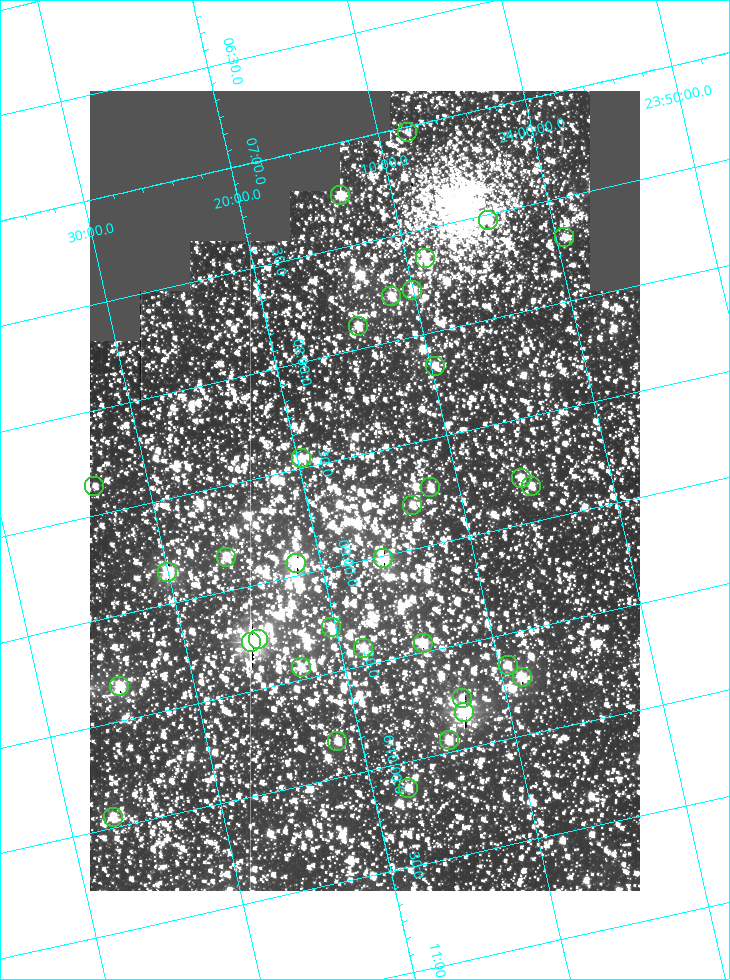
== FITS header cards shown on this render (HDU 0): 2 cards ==
NAXIS1  =                  550
NAXIS2  =                  800

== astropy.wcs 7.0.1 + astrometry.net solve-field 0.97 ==
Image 550 x 800 px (HDU 0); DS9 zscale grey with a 90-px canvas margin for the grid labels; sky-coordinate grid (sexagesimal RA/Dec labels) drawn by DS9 from the SOLVED WCS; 34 Tycho-2 reference stars matched to detected sources circled (green)
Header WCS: RA---TAN/DEC--TAN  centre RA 06:08:40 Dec +24:16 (92.17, +24.27 deg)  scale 3.97 arcsec/px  FOV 36.4' x 53.0'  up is -103 deg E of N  parity normal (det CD < 0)
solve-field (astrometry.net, Tycho-2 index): VERIFIED the header's WCS against the Tycho-2 star catalogue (verified at 3 index scales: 18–33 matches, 0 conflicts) and refined it, rather than solving blind
Solved WCS: RA---TAN-SIP/DEC--TAN-SIP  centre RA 06:08:40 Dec +24:16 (92.17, +24.27 deg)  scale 3.97 arcsec/px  FOV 36.4' x 53.0'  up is -103 deg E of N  parity normal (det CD < 0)
The solver's refit moves the header's centre by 0.22 arcsec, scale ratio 1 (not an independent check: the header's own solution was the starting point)
Tycho-2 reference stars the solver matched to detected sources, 34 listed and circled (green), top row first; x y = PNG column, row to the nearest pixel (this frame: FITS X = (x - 90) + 1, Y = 800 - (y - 91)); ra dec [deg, ICRS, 3 dp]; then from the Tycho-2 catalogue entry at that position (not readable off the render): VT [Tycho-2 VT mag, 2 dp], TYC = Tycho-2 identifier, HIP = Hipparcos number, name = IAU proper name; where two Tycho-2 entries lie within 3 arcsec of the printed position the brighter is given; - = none
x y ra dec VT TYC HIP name
407 132 91.756 +24.135 11.55 1864-383-1 - -
340 195 91.813 +24.222 9.50 1864-951-1 - -
488 220 91.882 +24.069 10.67 1864-1197-1 - -
564 237 91.922 +23.991 11.04 1864-773-1 - -
425 258 91.910 +24.147 9.81 1864-677-1 - -
412 290 91.945 +24.168 9.83 1864-545-1 - -
391 296 91.946 +24.193 9.49 1864-879-1 - -
358 326 91.972 +24.235 9.87 1864-607-1 - -
435 366 92.040 +24.163 9.97 1864-387-1 - -
301 458 92.113 +24.329 10.09 1877-692-1 - -
521 478 92.195 +24.097 9.91 1877-1306-1 - -
94 486 92.090 +24.558 11.22 1868-1493-1 - -
531 486 92.208 +24.088 10.02 1877-898-1 - -
430 487 92.182 +24.197 9.90 1877-42-1 - -
412 505 92.198 +24.221 10.14 1877-234-1 - -
226 557 92.210 +24.434 9.33 1881-345-1 - -
383 558 92.254 +24.266 8.73 1877-224-1 - -
296 563 92.236 +24.360 8.19 1877-300-1 29148 -
167 572 92.212 +24.501 8.67 1881-93-1 - -
331 627 92.321 +24.338 9.42 1877-884-1 - -
258 639 92.315 +24.419 9.14 1881-15-1 - -
251 642 92.316 +24.428 7.55 1881-1595-1 - -
423 643 92.364 +24.244 8.80 1877-1589-1 - -
363 648 92.355 +24.308 9.21 1877-702-1 - -
508 665 92.412 +24.157 10.23 1877-766-1 - -
301 667 92.360 +24.380 9.69 1881-496-1 - -
522 677 92.431 +24.145 8.75 1877-16-1 - -
119 686 92.334 +24.580 8.60 1881-81-1 - -
462 698 92.439 +24.215 10.07 1877-154-1 - -
464 712 92.456 +24.215 7.57 1877-1484-1 - -
449 740 92.485 +24.239 9.49 1877-1276-1 - -
337 741 92.457 +24.359 9.75 1877-1432-1 - -
408 788 92.531 +24.294 10.40 1877-334-1 - -
113 817 92.487 +24.619 9.38 1881-1542-1 - -